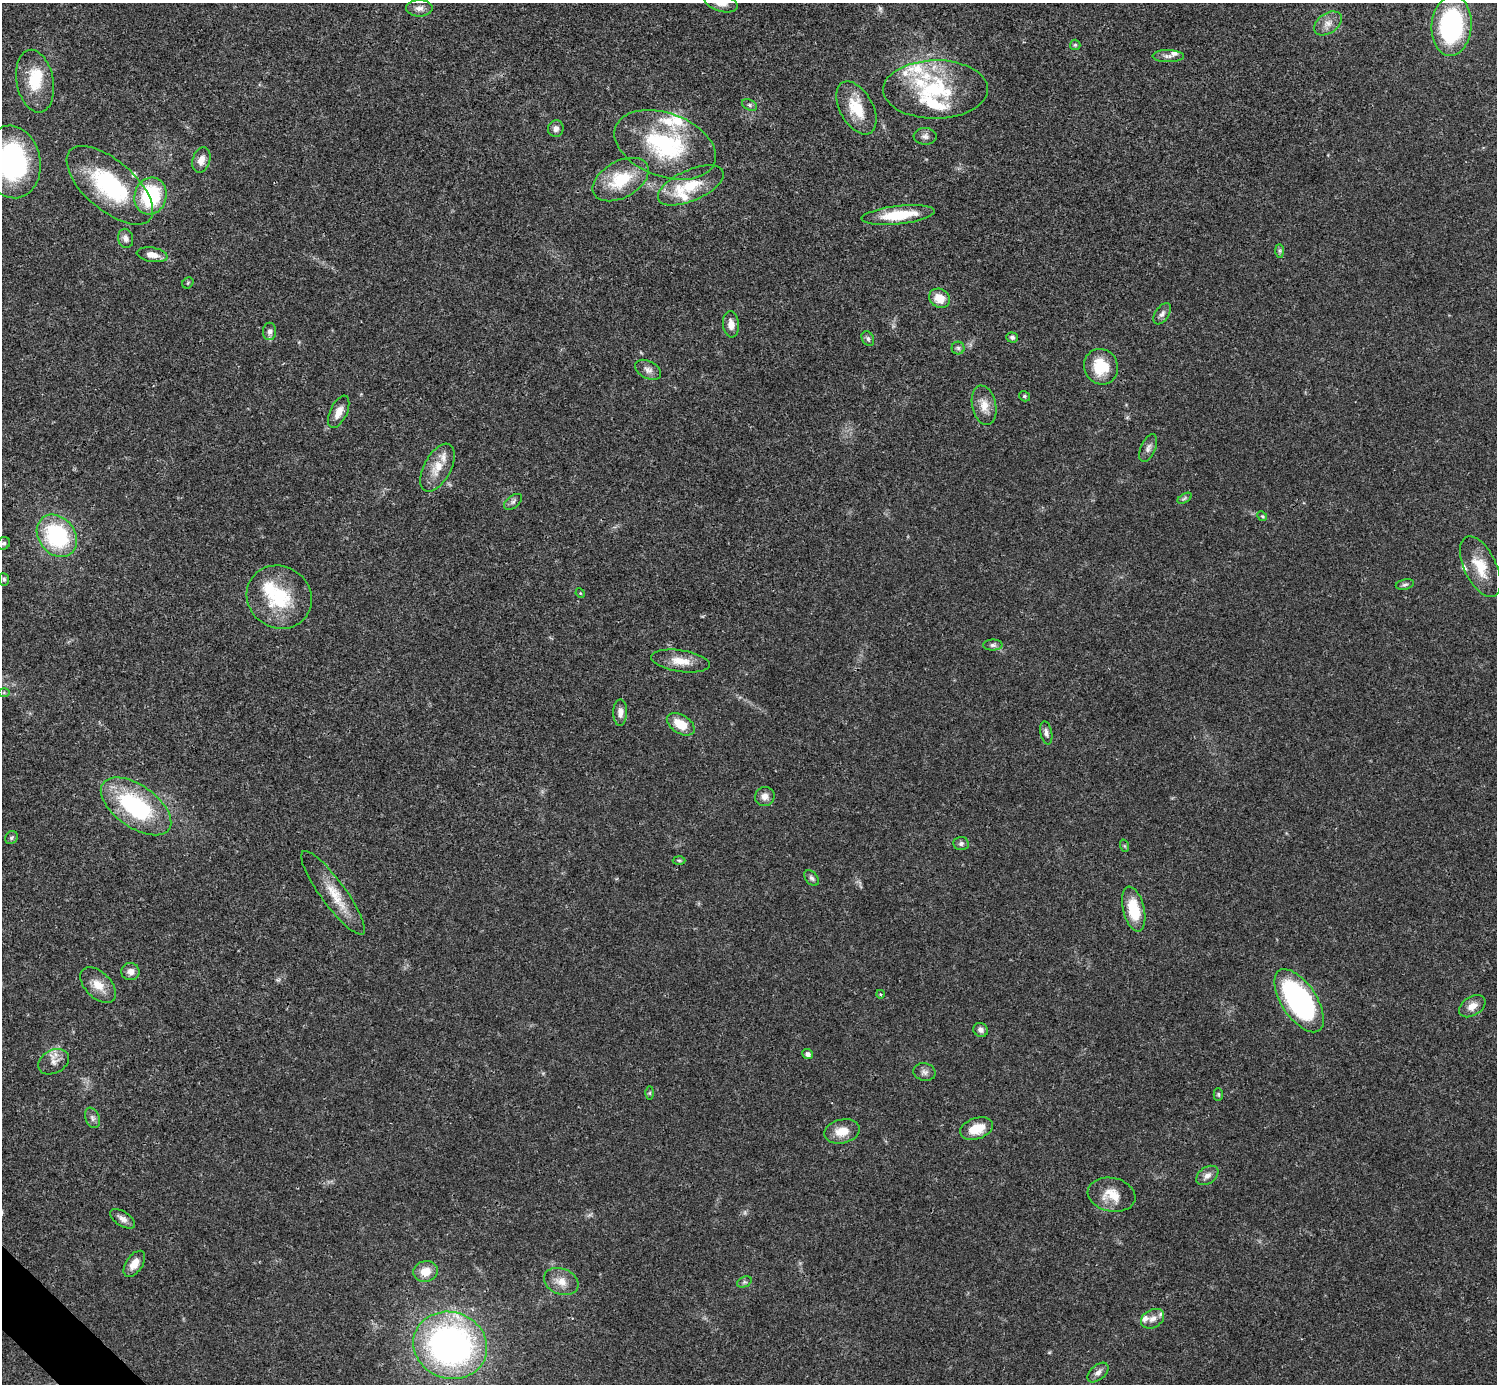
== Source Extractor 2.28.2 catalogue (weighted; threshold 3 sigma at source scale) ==
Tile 7 of 4 x 4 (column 3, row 2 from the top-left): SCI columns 2990-4484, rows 2920-4301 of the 5981 x 5981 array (HDU 1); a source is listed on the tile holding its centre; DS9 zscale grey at full resolution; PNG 1499 x 1386 px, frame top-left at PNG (2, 3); each listed source drawn as its Kron ellipse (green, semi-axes under 4 px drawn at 4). Shown black and unused: <1% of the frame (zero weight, under 3 of 4 exposures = <1% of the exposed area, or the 3 px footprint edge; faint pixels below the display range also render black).
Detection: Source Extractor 2.28.2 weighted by HDU 2 'WHT'; one run over the whole footprint, this tile lists its part. Background 0.021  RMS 0.0022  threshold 0.00995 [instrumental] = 3 sigma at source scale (4.5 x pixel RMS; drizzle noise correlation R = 1.50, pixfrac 1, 0.05/0.05 arcsec/px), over >= 5 px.
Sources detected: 102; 1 inside a brighter object's white glare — neither listed nor drawn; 14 inside a brighter listed object's ellipse — not listed separately; the other 87 listed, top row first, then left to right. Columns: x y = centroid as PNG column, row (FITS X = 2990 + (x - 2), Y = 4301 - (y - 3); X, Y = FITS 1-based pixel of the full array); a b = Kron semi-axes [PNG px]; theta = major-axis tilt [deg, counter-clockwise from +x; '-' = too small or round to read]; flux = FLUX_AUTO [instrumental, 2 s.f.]
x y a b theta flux
721 3 17 8 -16 2.2
419 8 13 8 0 1.3
1328 23 15 10 34 1.8
1452 26 30 20 85 33
1075 45 5 5 - 0.33
1168 56 16 6 -1 1
35 81 31 18 -79 7.9
935 89 52 29 1 19
749 105 8 5 -28 0.47
856 108 29 16 -61 6.7
556 129 8 7 - 1
925 136 11 8 -3 0.94
665 145 53 31 -20 24
201 160 13 8 73 1.8
12 162 36 28 -80 42
621 180 30 18 29 9.4
110 185 53 25 -41 22
691 185 35 15 24 7.6
151 196 19 16 74 16
898 215 37 9 6 8.3
126 238 10 7 -76 1.1
1280 251 7 4 -89 0.4
152 255 15 7 -10 1.9
188 283 6 5 - 0.31
939 298 11 9 -30 3.1
1162 314 12 6 56 0.91
731 324 13 8 -85 1.7
269 331 9 6 89 0.86
1012 337 6 5 - 0.47
868 339 8 6 -60 0.62
958 348 6 6 - 0.5
1101 367 18 16 -60 7
648 370 14 8 -28 1.3
1024 396 6 5 - 0.38
984 405 20 12 -78 2.8
339 412 17 8 65 2.1
1148 448 15 7 67 1.1
437 468 26 13 62 4.1
1185 498 8 4 32 0.4
513 502 10 6 38 0.66
1262 516 5 4 - 0.28
57 536 23 18 -52 23
4 543 7 6 - 0.53
1480 567 33 16 -64 5.8
4 579 6 5 - 0.41
1405 585 9 5 12 0.5
580 593 5 4 - 0.21
279 597 33 31 -35 14
993 645 10 5 0 0.7
680 661 29 11 -8 3.8
4 692 6 4 0 0.25
620 713 13 7 89 1.4
681 724 15 9 -32 4.3
1046 733 12 5 -79 0.84
765 796 10 9 - 1.4
136 806 40 21 -35 25
11 838 7 6 - 0.45
961 843 7 6 - 0.65
1125 846 6 4 -71 0.27
679 860 6 4 -2 0.3
812 878 9 6 -51 0.6
333 893 51 12 -54 6
1134 909 23 10 -76 7.9
130 972 9 8 - 1.4
98 985 21 13 -44 3.4
880 994 4 3 - 0.23
1299 1001 36 17 -56 49
1472 1006 14 9 32 2.1
981 1030 7 6 - 0.91
808 1054 5 5 - 0.82
54 1062 16 11 29 2
924 1072 11 8 -13 1
650 1093 6 4 89 0.33
1218 1094 6 4 -89 0.32
92 1118 11 7 -69 0.84
977 1129 17 10 19 4.3
842 1131 18 11 13 3.6
1207 1175 12 8 35 1.3
1112 1195 24 16 -12 4.4
123 1219 14 7 -33 1.2
134 1264 15 8 55 2.6
426 1271 12 10 14 3.1
561 1281 18 13 -21 2.8
744 1282 8 5 24 0.45
1153 1319 12 9 29 1.6
450 1345 37 33 -18 84
1098 1372 12 7 42 1.2
Isophote crosses this tile's border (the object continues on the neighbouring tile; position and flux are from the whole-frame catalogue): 2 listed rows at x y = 721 3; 12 162